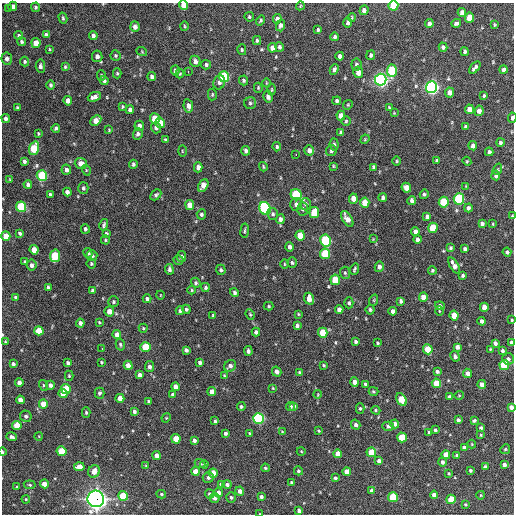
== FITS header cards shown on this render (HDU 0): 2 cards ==
NAXIS1  =                  512 / Axis length
NAXIS2  =                  512 / Axis length

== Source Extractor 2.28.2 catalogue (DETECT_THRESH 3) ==
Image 512 x 512 px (HDU 0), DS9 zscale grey, 1 PNG px = 1 image px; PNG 516 x 516 px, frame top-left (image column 1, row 512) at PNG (2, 3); each listed source drawn as its Kron ellipse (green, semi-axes under 4 px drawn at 4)
Background 1180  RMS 34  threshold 102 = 3 sigma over >= 5 px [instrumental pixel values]
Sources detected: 377; all 377 listed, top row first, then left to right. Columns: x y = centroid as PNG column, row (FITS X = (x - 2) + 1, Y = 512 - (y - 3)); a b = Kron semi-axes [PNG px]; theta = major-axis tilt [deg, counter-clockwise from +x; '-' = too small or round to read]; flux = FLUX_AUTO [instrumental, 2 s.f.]
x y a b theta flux
184 5 5 4 - 2.4e+04
13 6 4 4 - 9.7e+03
300 6 4 3 - 1.9e+03
393 6 5 5 - 7.9e+04
36 7 5 4 - 3.7e+03
9 9 3 2 - 2.5e+03
364 10 5 4 - 9.0e+03
462 13 4 4 - 1.2e+04
249 17 5 4 - 3.2e+03
352 17 4 3 - 2.4e+03
63 18 6 3 -75 3.3e+03
470 18 5 4 - 4.5e+04
277 19 4 4 - 7.1e+03
261 21 5 4 - 3.5e+03
348 23 5 4 - 6.4e+03
456 23 5 3 - 5.2e+03
429 24 4 4 - 1.1e+04
280 25 6 4 76 6.9e+03
495 25 4 3 - 2.3e+03
184 26 5 3 - 2.4e+03
135 27 5 4 - 1.1e+04
318 30 4 3 - 3.5e+03
19 35 4 4 - 4.3e+03
46 35 4 4 - 5.9e+03
93 36 4 4 - 7.7e+03
335 37 4 3 - 5.1e+03
257 41 4 3 - 2.9e+03
22 42 5 4 - 4.1e+03
36 43 5 4 - 3.1e+04
279 47 5 4 - 5.1e+03
443 47 4 4 - 5.3e+03
272 48 5 4 - 1.4e+04
50 49 4 3 - 2.3e+03
242 50 5 4 - 3.0e+03
142 52 5 3 - 2.1e+03
465 52 4 3 - 5.5e+03
371 55 5 4 - 4.6e+03
97 56 6 5 - 9.7e+03
115 56 5 5 - 3.6e+03
340 56 4 4 - 7.3e+03
7 59 6 5 - 9.0e+03
195 61 6 5 - 1.0e+04
25 62 5 4 - 3.4e+03
356 64 6 5 - 4.8e+03
206 65 5 4 - 5.0e+03
40 66 7 4 -85 6.7e+03
65 67 4 3 - 3.0e+03
475 67 7 3 48 6.5e+03
334 69 5 4 - 6.8e+03
503 69 4 3 - 7.6e+03
175 70 5 4 - 5.3e+03
392 70 6 5 - 1.2e+05
188 71 3 2 - 3.3e+03
358 72 6 5 - 1.5e+04
117 73 5 4 - 3.3e+03
180 74 4 3 - 2.5e+03
101 76 5 4 - 2.7e+03
152 77 4 4 - 8.2e+03
224 77 5 5 - 1.9e+05
104 80 4 3 - 5.0e+03
243 80 5 4 - 4.0e+03
381 80 6 5 - 7.9e+05
219 82 7 5 70 7.2e+03
266 83 4 3 - 1.6e+03
51 85 5 4 - 4.7e+03
431 87 6 5 - 7.4e+05
258 88 5 4 - 2.6e+03
272 90 6 3 89 2.3e+03
450 92 5 4 - 1.4e+04
212 95 6 4 87 3.0e+03
484 95 4 3 - 2.7e+03
94 97 7 4 22 1.1e+04
268 97 6 4 -78 7.6e+03
68 101 5 4 - 1.6e+04
337 101 4 4 - 4.7e+03
250 103 6 6 - 4.6e+03
348 105 5 4 - 2.7e+03
188 106 6 4 -80 1.2e+04
123 107 4 3 - 2.4e+03
17 108 3 3 - 3.0e+03
389 108 3 2 - 2.1e+03
469 109 5 4 - 2.1e+04
130 110 4 4 - 9.8e+03
479 111 5 4 - 1.2e+04
394 113 3 3 - 1.6e+03
341 116 5 4 - 1.7e+04
6 118 4 3 - 6.4e+03
512 118 5 3 - 7.4e+03
155 119 5 5 - 5.2e+04
96 120 6 4 45 2.2e+04
346 121 5 4 - 2.7e+03
160 123 5 4 - 3.4e+04
139 126 5 5 - 1.0e+04
465 127 4 3 - 3.9e+03
56 128 4 3 - 4.2e+03
156 128 5 5 - 7.3e+03
109 130 4 3 - 2.1e+03
341 133 4 3 - 4.3e+03
38 134 3 3 - 2.6e+03
138 134 6 5 - 6.6e+03
365 139 5 4 - 2.2e+03
166 140 4 3 - 4.0e+03
500 142 4 4 - 4.3e+03
334 144 6 4 -83 4.7e+03
473 146 4 4 - 9.8e+03
277 147 5 4 - 3.9e+03
34 148 7 5 72 1.1e+05
309 150 5 4 - 1.1e+04
182 151 5 3 - 2.3e+03
246 151 5 4 - 5.5e+03
331 151 5 5 - 5.0e+03
489 152 4 3 - 5.3e+03
296 155 3 2 - 4.5e+03
24 161 4 3 - 5.5e+03
396 161 5 3 - 2.5e+03
437 161 4 3 - 4.0e+03
467 161 4 4 - 2.2e+03
81 164 6 5 - 1.8e+04
133 164 4 3 - 4.6e+03
333 166 3 2 - 2.0e+03
198 167 5 4 - 1.2e+04
263 167 5 3 - 2.3e+03
373 167 4 3 - 4.0e+03
498 169 6 3 72 2.8e+03
66 170 5 5 - 8.3e+03
86 170 5 3 - 2.1e+03
496 175 5 4 - 6.3e+03
42 176 5 5 - 1.6e+05
10 179 3 3 - 1.8e+03
28 184 4 4 - 7.1e+03
203 186 7 4 61 3.0e+04
466 186 3 3 - 1.7e+03
83 188 6 5 - 4.9e+03
406 188 5 4 - 1.8e+04
67 192 4 4 - 1.0e+04
50 194 4 3 - 3.4e+03
424 194 5 4 - 3.8e+03
156 195 6 4 46 4.4e+03
296 195 6 5 - 1.6e+05
383 198 4 4 - 6.1e+03
353 199 5 4 - 2.0e+04
459 199 5 5 - 2.4e+05
412 200 4 4 - 7.8e+03
444 202 5 5 - 9.8e+04
365 203 5 4 - 3.8e+04
296 204 6 6 - 7.6e+03
306 204 6 5 - 5.6e+03
190 205 5 4 - 3.2e+04
21 207 5 5 - 1.4e+05
265 208 7 5 -61 2.3e+05
468 208 4 4 - 7.0e+03
303 209 6 5 - 6.3e+03
314 213 5 5 - 6.4e+04
201 214 5 4 - 4.4e+03
273 214 6 5 - 4.9e+03
512 216 4 3 - 2.0e+03
427 217 4 4 - 6.0e+03
280 219 5 4 - 7.8e+03
347 219 9 4 -57 1.6e+04
482 224 4 4 - 6.2e+03
493 224 4 2 - 1.8e+03
104 225 6 3 75 4.2e+03
433 228 5 4 - 6.7e+04
85 229 5 4 - 5.0e+03
245 231 7 2 83 2.9e+03
415 231 4 4 - 8.6e+03
20 233 4 3 - 4.5e+03
106 234 4 3 - 4.6e+03
300 235 5 4 - 4.2e+04
6 236 5 4 - 3.1e+04
373 239 4 4 - 1.5e+03
417 239 4 3 - 6.6e+03
105 240 4 4 - 2.5e+03
326 241 6 5 - 2.4e+05
289 247 5 3 - 8.0e+03
450 248 4 4 - 3.7e+03
465 249 4 3 - 5.0e+03
34 250 5 4 - 2.9e+04
507 252 4 4 - 4.7e+03
88 253 5 4 - 5.7e+03
325 254 5 5 - 9.9e+04
55 256 6 5 - 1.0e+05
92 256 5 5 - 5.6e+03
181 257 5 4 - 6.7e+03
178 260 5 4 - 3.0e+03
25 262 4 3 - 3.0e+03
292 263 5 4 - 3.8e+03
91 264 5 5 - 3.6e+03
284 264 4 3 - 2.2e+03
31 265 5 5 - 8.9e+03
454 265 9 4 -61 1.2e+04
379 267 5 4 - 8.3e+03
169 269 5 4 - 5.9e+03
354 269 6 3 72 3.3e+03
221 270 5 4 - 4.7e+03
432 270 4 4 - 3.7e+03
345 273 6 5 - 3.7e+03
462 276 3 3 - 3.7e+03
335 280 5 5 - 7.2e+04
196 283 5 4 - 3.8e+03
48 287 4 3 - 3.9e+03
205 287 4 4 - 4.4e+03
92 290 4 3 - 3.9e+03
192 290 4 4 - 2.6e+03
234 293 4 4 - 4.5e+03
160 295 4 3 - 1.6e+03
16 297 4 3 - 4.9e+03
423 297 4 4 - 1.8e+04
147 299 4 4 - 5.7e+03
309 299 6 5 - 2.0e+04
374 300 6 3 72 2.2e+03
401 301 4 3 - 4.8e+03
114 302 5 5 - 4.2e+03
349 303 5 4 - 4.2e+03
269 306 5 4 - 2.9e+03
440 306 5 4 - 4.7e+03
484 307 4 4 - 2.1e+04
186 309 4 4 - 4.1e+03
370 309 5 4 - 4.1e+03
339 310 4 4 - 1.1e+04
109 311 5 4 - 1.8e+04
180 311 4 3 - 4.0e+03
393 311 4 4 - 9.2e+03
439 311 4 3 - 1.9e+03
250 314 5 4 - 2.9e+03
298 314 4 3 - 2.1e+03
213 315 4 3 - 2.9e+03
454 315 5 4 - 3.6e+04
512 320 3 2 - 2.4e+03
482 321 4 4 - 7.7e+03
99 322 3 2 - 2.2e+03
80 323 4 4 - 1.0e+04
297 325 4 4 - 6.2e+03
143 328 4 4 - 2.6e+03
39 331 5 4 - 4.2e+04
256 332 4 4 - 6.1e+03
323 333 5 4 - 4.8e+04
117 335 4 4 - 1.4e+04
5 342 4 3 - 2.3e+03
355 342 4 3 - 4.5e+03
511 342 4 3 - 4.7e+03
377 343 3 3 - 2.5e+03
495 343 4 4 - 7.3e+03
120 344 6 4 -75 3.7e+03
145 347 5 5 - 7.9e+04
457 347 4 4 - 9.8e+03
102 349 2 2 - 2.7e+03
428 349 5 4 - 6.2e+04
490 349 3 3 - 1.9e+03
186 350 4 4 - 6.6e+03
248 351 5 4 - 5.2e+03
502 351 4 3 - 5.2e+03
455 356 5 4 - 6.8e+03
508 359 5 5 - 5.1e+03
101 362 3 3 - 2.4e+03
68 363 4 3 - 4.8e+03
200 363 4 4 - 6.3e+03
13 364 4 3 - 5.0e+03
128 365 5 4 - 1.7e+04
324 365 3 3 - 2.6e+03
504 365 5 5 - 1.0e+05
230 366 6 5 - 8.5e+03
149 367 5 4 - 7.3e+03
277 372 5 4 - 1.1e+04
437 372 4 3 - 5.3e+03
299 373 4 3 - 4.4e+03
468 373 4 4 - 1.3e+04
140 375 4 4 - 9.9e+03
224 375 3 3 - 2.0e+03
69 376 5 4 - 2.6e+03
354 382 5 4 - 1.4e+04
19 383 4 4 - 1.0e+04
436 383 5 4 - 5.2e+04
365 384 4 3 - 4.0e+03
482 384 4 4 - 1.3e+04
43 385 5 3 - 2.4e+03
50 385 4 4 - 7.5e+03
176 387 4 4 - 1.2e+04
273 388 4 4 - 2.0e+03
66 389 5 5 - 8.0e+04
373 391 5 3 - 3.0e+03
212 392 4 4 - 1.5e+04
99 393 5 5 - 5.6e+03
63 394 5 4 - 2.6e+04
318 394 4 3 - 1.7e+03
173 395 4 4 - 5.9e+03
459 395 4 4 - 2.2e+03
450 397 4 4 - 8.3e+03
120 398 4 4 - 2.4e+04
20 400 4 4 - 1.3e+04
401 400 7 4 -62 4.7e+04
148 401 3 3 - 2.7e+03
43 404 4 4 - 2.7e+04
241 406 4 4 - 4.0e+03
290 406 5 4 - 4.1e+03
294 406 4 3 - 3.1e+03
511 407 4 4 - 1.1e+04
360 408 5 4 - 3.6e+03
376 410 5 4 - 2.8e+03
134 411 4 3 - 5.7e+03
86 412 5 4 - 3.5e+03
26 416 6 5 - 6.6e+03
166 418 5 3 - 2.0e+03
258 418 5 5 - 3.4e+05
458 420 4 4 - 7.7e+03
215 421 3 3 - 3.7e+03
474 421 4 3 - 3.8e+03
395 424 4 4 - 1.1e+04
17 425 5 4 - 4.5e+04
356 425 5 4 - 5.9e+03
388 426 5 4 - 5.5e+03
481 428 4 3 - 5.0e+03
435 430 4 3 - 3.4e+03
282 431 4 2 - 1.4e+03
318 431 3 2 - 2.2e+03
429 432 3 3 - 3.0e+03
225 433 4 3 - 5.4e+03
250 433 4 3 - 2.6e+03
481 435 4 4 - 2.1e+03
39 436 4 3 - 1.6e+03
11 437 5 3 - 6.5e+03
402 437 5 5 - 7.1e+04
176 439 5 4 - 5.1e+04
194 440 4 4 - 7.5e+03
472 444 4 4 - 2.0e+03
464 447 4 3 - 6.8e+03
505 449 5 4 - 2.8e+03
62 451 5 5 - 8.1e+04
301 451 4 3 - 1.8e+03
2 452 4 2 - 2.9e+03
371 452 5 4 - 4.5e+04
338 454 4 4 - 1.8e+04
156 455 4 4 - 1.2e+04
446 455 4 4 - 2.7e+04
457 455 4 4 - 4.3e+03
379 461 4 4 - 1.0e+04
442 462 5 4 - 6.1e+03
200 464 5 4 - 4.6e+03
204 464 4 3 - 3.5e+03
146 465 4 2 - 1.8e+03
504 465 4 4 - 8.0e+03
79 467 5 4 - 2.8e+04
485 467 4 3 - 4.6e+03
265 468 4 3 - 2.7e+03
470 470 3 3 - 3.6e+03
94 471 6 5 - 1.9e+04
195 471 4 4 - 2.2e+04
298 471 4 4 - 4.0e+03
347 472 4 4 - 2.1e+04
213 473 5 4 - 3.9e+04
449 473 4 3 - 2.4e+03
208 478 5 5 - 5.7e+03
335 478 4 3 - 4.9e+03
292 483 3 3 - 3.5e+03
44 484 4 4 - 2.2e+04
221 484 4 3 - 2.9e+03
227 484 4 4 - 6.1e+03
30 485 6 4 -8 3.1e+03
17 487 4 3 - 2.4e+03
372 490 4 4 - 8.0e+03
240 491 4 4 - 9.9e+03
218 493 4 4 - 1.2e+04
161 494 5 4 - 3.3e+03
210 494 4 4 - 4.7e+03
434 495 4 4 - 1.2e+04
481 495 4 3 - 1.8e+03
123 496 5 5 - 8.4e+04
231 497 5 5 - 4.0e+03
261 497 4 3 - 5.2e+03
393 497 5 5 - 9.3e+04
215 498 5 4 - 7.1e+03
26 499 4 3 - 2.3e+03
96 499 8 8 - 1.5e+06
451 499 4 4 - 4.8e+04
465 504 3 3 - 2.8e+03
299 511 4 4 - 7.9e+03
260 514 3 2 - 1.9e+03
At the frame edge (FLAGS 8, measured only in part): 10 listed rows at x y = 184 5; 393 6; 512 118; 512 216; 512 320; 5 342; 511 342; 511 407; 2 452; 260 514